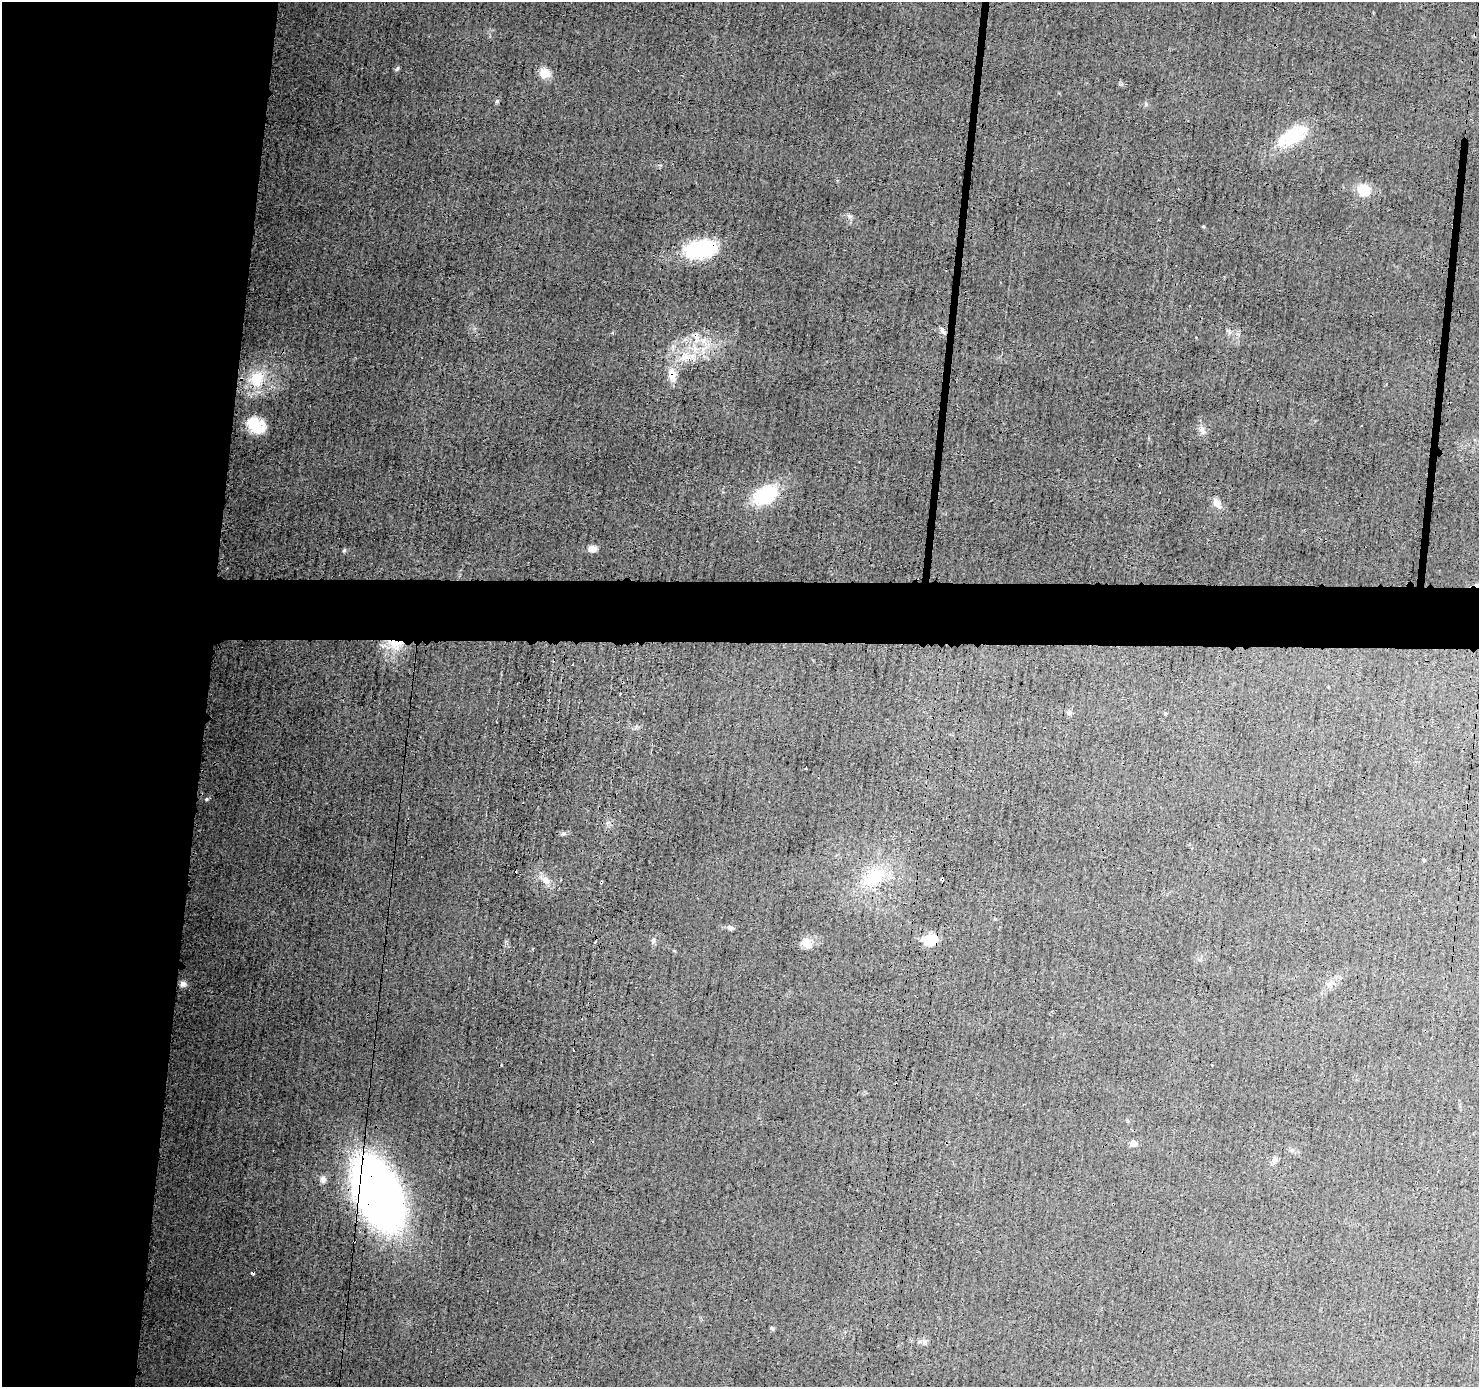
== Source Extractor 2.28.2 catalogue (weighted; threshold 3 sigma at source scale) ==
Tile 4 of 3 x 3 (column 1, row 2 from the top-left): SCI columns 8-1484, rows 1492-2876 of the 4448 x 4462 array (HDU 1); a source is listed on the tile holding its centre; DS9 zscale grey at full resolution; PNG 1481 x 1389 px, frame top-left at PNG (2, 2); no overlay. Shown black and unused: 18% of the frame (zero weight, under 3 of 4 exposures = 1% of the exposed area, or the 3 px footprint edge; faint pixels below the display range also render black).
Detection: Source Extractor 2.28.2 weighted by HDU 2 'WHT'; one run over the whole footprint, this tile lists its part. Background 0.0142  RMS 0.0031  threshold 0.0138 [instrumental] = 3 sigma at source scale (4.5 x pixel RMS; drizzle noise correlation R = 1.50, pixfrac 1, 0.05/0.05 arcsec/px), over >= 5 px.
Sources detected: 48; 7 cosmic-ray / hot-pixel residue — not listed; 2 inside a brighter listed object's ellipse — not listed separately; the other 39 listed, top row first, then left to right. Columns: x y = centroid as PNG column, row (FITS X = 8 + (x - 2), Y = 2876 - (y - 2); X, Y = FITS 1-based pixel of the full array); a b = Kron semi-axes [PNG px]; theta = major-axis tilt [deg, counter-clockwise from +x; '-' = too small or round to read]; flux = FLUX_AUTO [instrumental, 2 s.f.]
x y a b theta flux
397 68 8 4 63 0.54
545 73 13 12 - 3.5
497 101 7 4 45 0.47
1293 136 39 21 34 13
1364 190 13 12 - 6.7
850 216 7 4 -18 0.62
701 249 33 18 9 22
703 341 14 6 -54 2.5
685 357 15 12 72 4.6
672 374 18 12 -80 3.7
257 379 25 23 83 12
254 423 18 16 -17 6.8
1202 431 12 5 -64 1.3
1139 465 3 2 - 0.24
765 495 22 14 29 23
1217 503 15 8 -55 2.2
592 549 11 7 -4 1.9
344 550 5 4 - 0.39
394 643 22 14 -39 7
1328 687 3 3 - 0.35
620 694 3 2 - 0.29
1165 713 3 3 - 0.74
806 768 3 3 - 0.43
206 799 4 4 - 0.37
563 833 6 4 1 0.59
1424 860 4 3 - 0.79
873 878 35 20 48 14
546 880 13 9 -44 2.5
601 882 4 3 - 1.1
730 928 8 5 -25 0.81
930 939 7 6 - 25
806 943 16 12 -44 2.8
183 984 7 6 - 1.3
1133 1144 6 6 - 2
1275 1160 9 7 59 1.1
323 1180 9 8 - 1.4
378 1193 53 28 -65 290
772 1328 5 4 - 0.5
924 1342 6 6 - 0.83
Overlapping masked pixels (flux is a lower limit): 6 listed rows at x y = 701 249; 672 374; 394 643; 601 882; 930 939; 378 1193
Unlisted compact peaks at least as high as the median listed source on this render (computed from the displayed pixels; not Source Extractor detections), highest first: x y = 1203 226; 1146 104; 653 940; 1121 84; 1227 330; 673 346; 612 333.